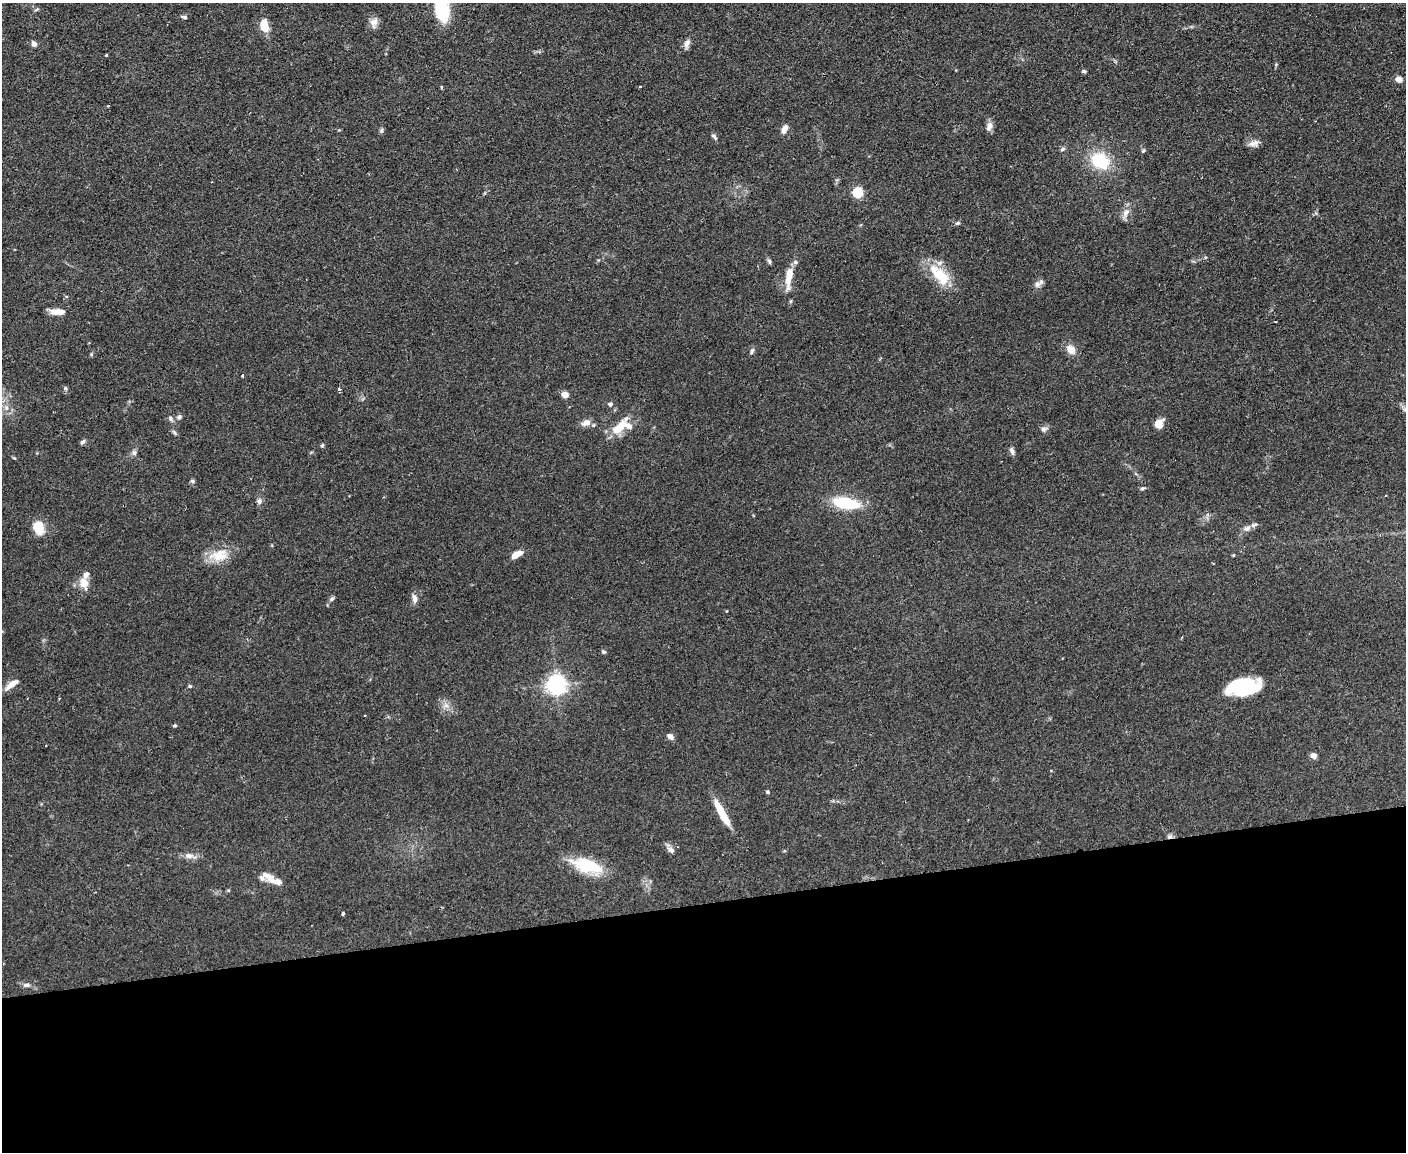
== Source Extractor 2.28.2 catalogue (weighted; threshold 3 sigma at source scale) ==
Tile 11 of 3 x 4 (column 2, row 4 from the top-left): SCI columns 1532-2935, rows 1-1150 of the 4575 x 4598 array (HDU 1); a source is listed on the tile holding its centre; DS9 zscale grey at full resolution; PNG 1408 x 1154 px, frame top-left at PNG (2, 3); no overlay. Shown black and unused: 22% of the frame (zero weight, under 2 of 3 exposures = <1% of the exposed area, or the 3 px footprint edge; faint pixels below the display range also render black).
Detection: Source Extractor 2.28.2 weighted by HDU 2 'WHT'; one run over the whole footprint, this tile lists its part. Background 0.083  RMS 0.0059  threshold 0.0264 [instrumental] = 3 sigma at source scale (4.5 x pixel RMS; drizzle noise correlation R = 1.50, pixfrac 1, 0.05/0.05 arcsec/px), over >= 5 px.
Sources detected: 90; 10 inside a brighter listed object's ellipse — not listed separately; the other 80 listed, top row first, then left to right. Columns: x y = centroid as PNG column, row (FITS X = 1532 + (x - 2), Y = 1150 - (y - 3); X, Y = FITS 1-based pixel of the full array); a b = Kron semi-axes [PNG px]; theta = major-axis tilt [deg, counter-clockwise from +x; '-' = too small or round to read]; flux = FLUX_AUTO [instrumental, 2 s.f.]
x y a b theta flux
36 10 6 4 20 0.79
442 10 20 12 -79 36
184 17 7 4 -7 1.2
374 22 14 10 75 3.7
264 26 10 7 -82 12
687 43 12 6 72 2.8
34 44 6 5 - 2.3
106 55 3 2 - 0.66
1084 71 6 4 11 0.95
1399 79 6 5 - 3.9
441 87 5 3 - 0.49
108 106 3 2 - 0.54
989 127 13 7 75 3
784 129 9 5 63 3.8
381 130 7 5 69 1.1
714 137 9 4 -48 1.2
1252 143 12 8 9 3.4
1062 149 7 5 28 1.1
1143 150 5 4 - 0.85
1100 161 20 16 -34 26
858 192 5 5 - 48
1126 212 14 8 62 3.9
957 223 7 5 25 1
769 261 7 5 -72 1.1
940 276 31 17 -51 19
789 279 32 8 84 8.5
1037 284 10 9 - 2.6
56 312 13 8 -9 5.5
1071 349 11 8 -48 6.3
752 351 9 4 72 1.3
243 376 3 3 - 1.4
65 388 5 5 - 0.91
339 389 4 4 - 1.1
565 395 7 6 - 3.8
610 404 5 5 - 1.7
6 407 8 6 -90 2.7
179 417 7 6 - 1.5
171 419 7 6 - 1.6
586 422 13 8 22 3.9
1159 424 10 8 54 6.3
619 427 29 11 44 14
1044 429 10 7 16 1.9
174 432 8 4 -55 1.1
83 442 7 5 39 1.3
322 445 5 4 - 0.83
1012 451 10 6 -65 1.8
134 453 8 6 -75 1.6
192 481 6 5 - 1
1142 488 6 4 19 0.96
259 501 8 7 - 1.9
846 503 26 11 -9 29
38 527 13 10 -72 13
1247 528 10 7 28 2.6
517 554 12 6 26 6.5
219 555 28 15 14 13
1233 555 4 4 - 0.53
84 583 17 12 -72 6.6
332 599 8 5 44 1.3
415 599 12 7 -78 2.7
603 652 6 4 -36 1
557 684 6 6 - 330
11 685 19 6 38 4.7
190 686 5 4 - 0.82
1242 687 26 15 12 44
59 698 3 2 - 0.53
446 705 10 7 -11 3
365 715 3 2 - 0.44
175 726 4 4 - 0.79
670 736 9 6 -37 2.2
1314 756 6 5 - 3.4
767 792 5 4 - 0.71
721 811 24 8 -64 15
1170 836 7 5 11 1.6
671 850 11 7 -32 2.5
189 856 13 8 -4 3.4
587 866 39 16 -18 24
267 875 19 10 -33 5.2
228 890 5 4 - 0.59
343 913 3 3 - 1.3
27 985 10 6 3 2.2
Overlapping masked pixels (flux is a lower limit): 1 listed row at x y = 1170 836
Isophote crosses this tile's border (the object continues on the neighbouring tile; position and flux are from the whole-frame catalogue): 1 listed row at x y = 442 10